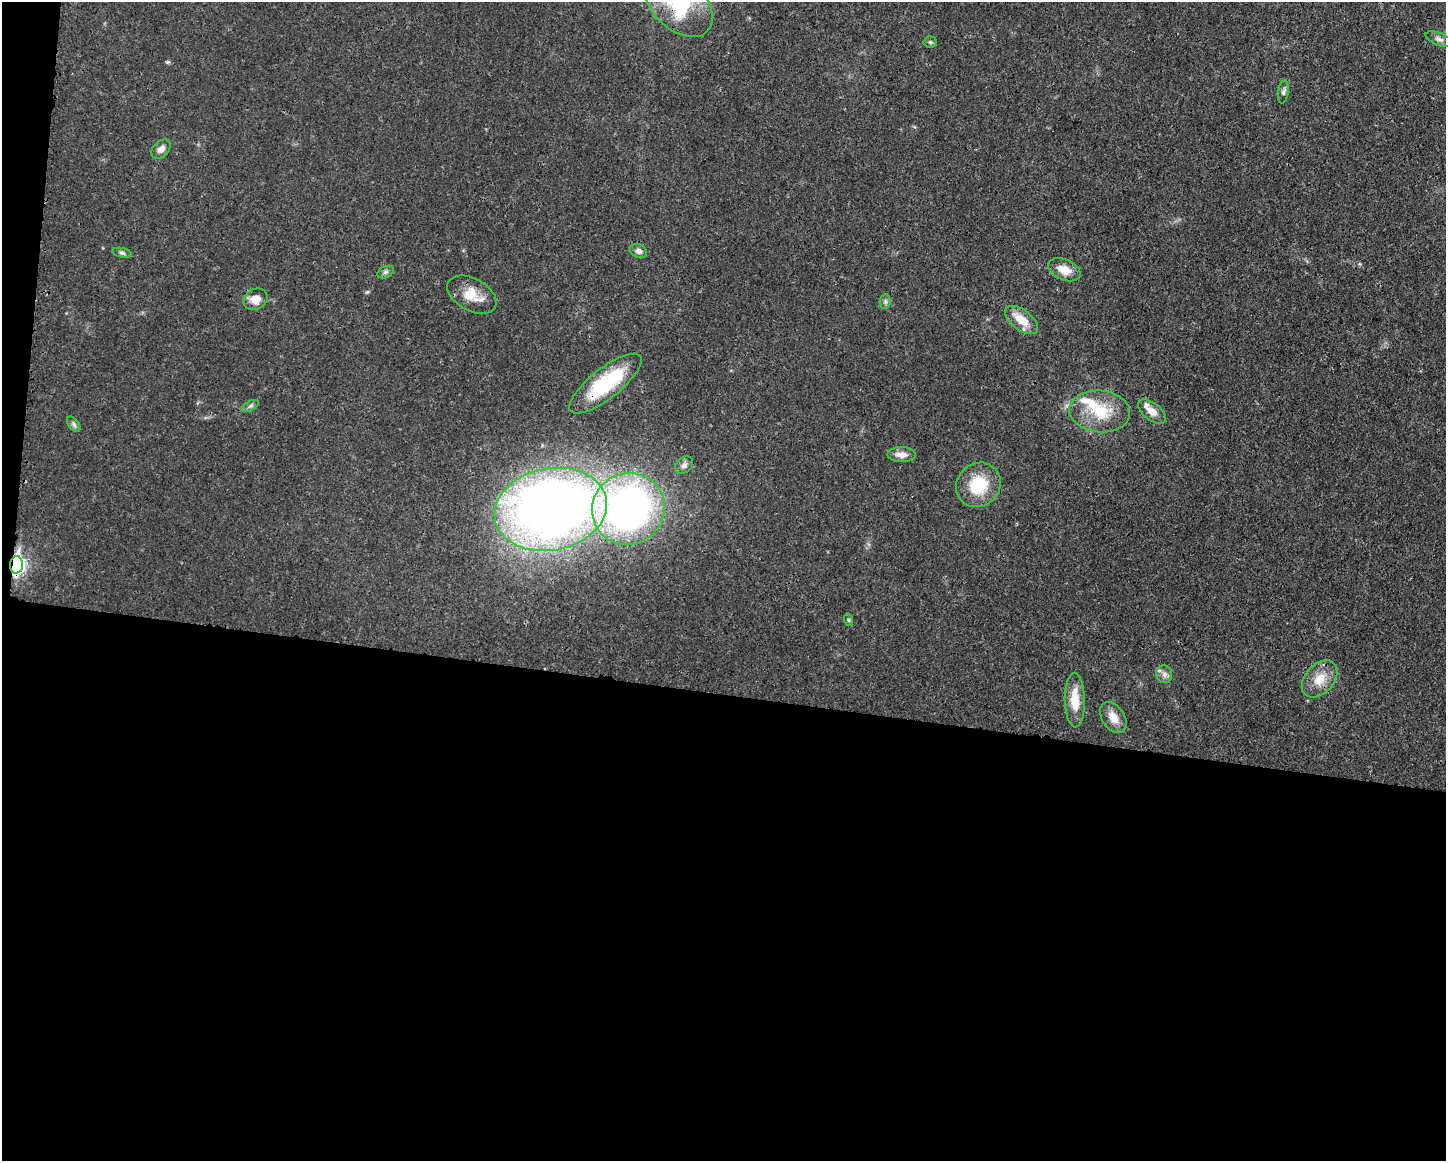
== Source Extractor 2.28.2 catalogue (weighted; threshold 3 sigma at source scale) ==
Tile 10 of 3 x 4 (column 1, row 4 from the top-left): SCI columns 118-1561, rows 7-1165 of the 4680 x 4647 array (HDU 1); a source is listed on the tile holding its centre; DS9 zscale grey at full resolution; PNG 1448 x 1163 px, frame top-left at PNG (2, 2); each listed source drawn as its Kron ellipse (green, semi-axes under 4 px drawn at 4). Shown black and unused: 41% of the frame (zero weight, under 3 of 4 exposures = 1% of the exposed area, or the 3 px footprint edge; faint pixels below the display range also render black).
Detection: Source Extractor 2.28.2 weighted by HDU 2 'WHT'; one run over the whole footprint, this tile lists its part. Background 0.021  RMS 0.0023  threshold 0.0103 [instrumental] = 3 sigma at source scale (4.5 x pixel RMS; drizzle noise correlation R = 1.50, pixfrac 1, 0.05/0.05 arcsec/px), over >= 5 px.
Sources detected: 31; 2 inside a brighter listed object's ellipse — not listed separately; the other 29 listed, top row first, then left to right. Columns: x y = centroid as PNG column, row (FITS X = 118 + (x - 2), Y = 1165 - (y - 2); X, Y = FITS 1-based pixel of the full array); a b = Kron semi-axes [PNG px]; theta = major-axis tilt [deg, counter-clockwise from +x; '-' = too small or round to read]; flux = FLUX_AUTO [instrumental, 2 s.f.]
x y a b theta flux
679 4 40 25 -43 23
1439 39 14 6 -21 1
930 42 7 5 -3 0.45
1283 92 12 5 82 0.68
161 149 11 7 43 1.4
638 251 9 7 -29 0.96
122 253 10 4 -11 0.51
1064 270 17 10 -23 3.3
385 272 8 5 26 0.57
472 295 27 16 -29 4.8
255 299 12 10 28 2.8
885 302 7 5 80 0.5
1022 320 19 10 -37 4.2
606 383 44 15 38 16
250 406 9 5 27 0.6
1100 411 30 21 -5 9.3
1152 411 16 8 -39 2.4
74 424 9 5 -54 0.64
902 455 14 7 -1 1.9
684 465 10 7 40 0.95
978 485 23 21 43 9.4
551 509 57 41 11 240
628 509 37 35 38 96
16 565 9 6 85 67
849 620 6 4 -71 0.32
1164 674 9 8 - 1
1320 679 21 14 48 4.3
1075 700 27 10 -89 5.3
1113 717 17 11 -56 2.8
Overlapping masked pixels (flux is a lower limit): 4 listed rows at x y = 679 4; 606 383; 551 509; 16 565
Isophote crosses this tile's border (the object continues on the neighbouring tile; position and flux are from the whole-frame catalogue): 1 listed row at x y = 679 4